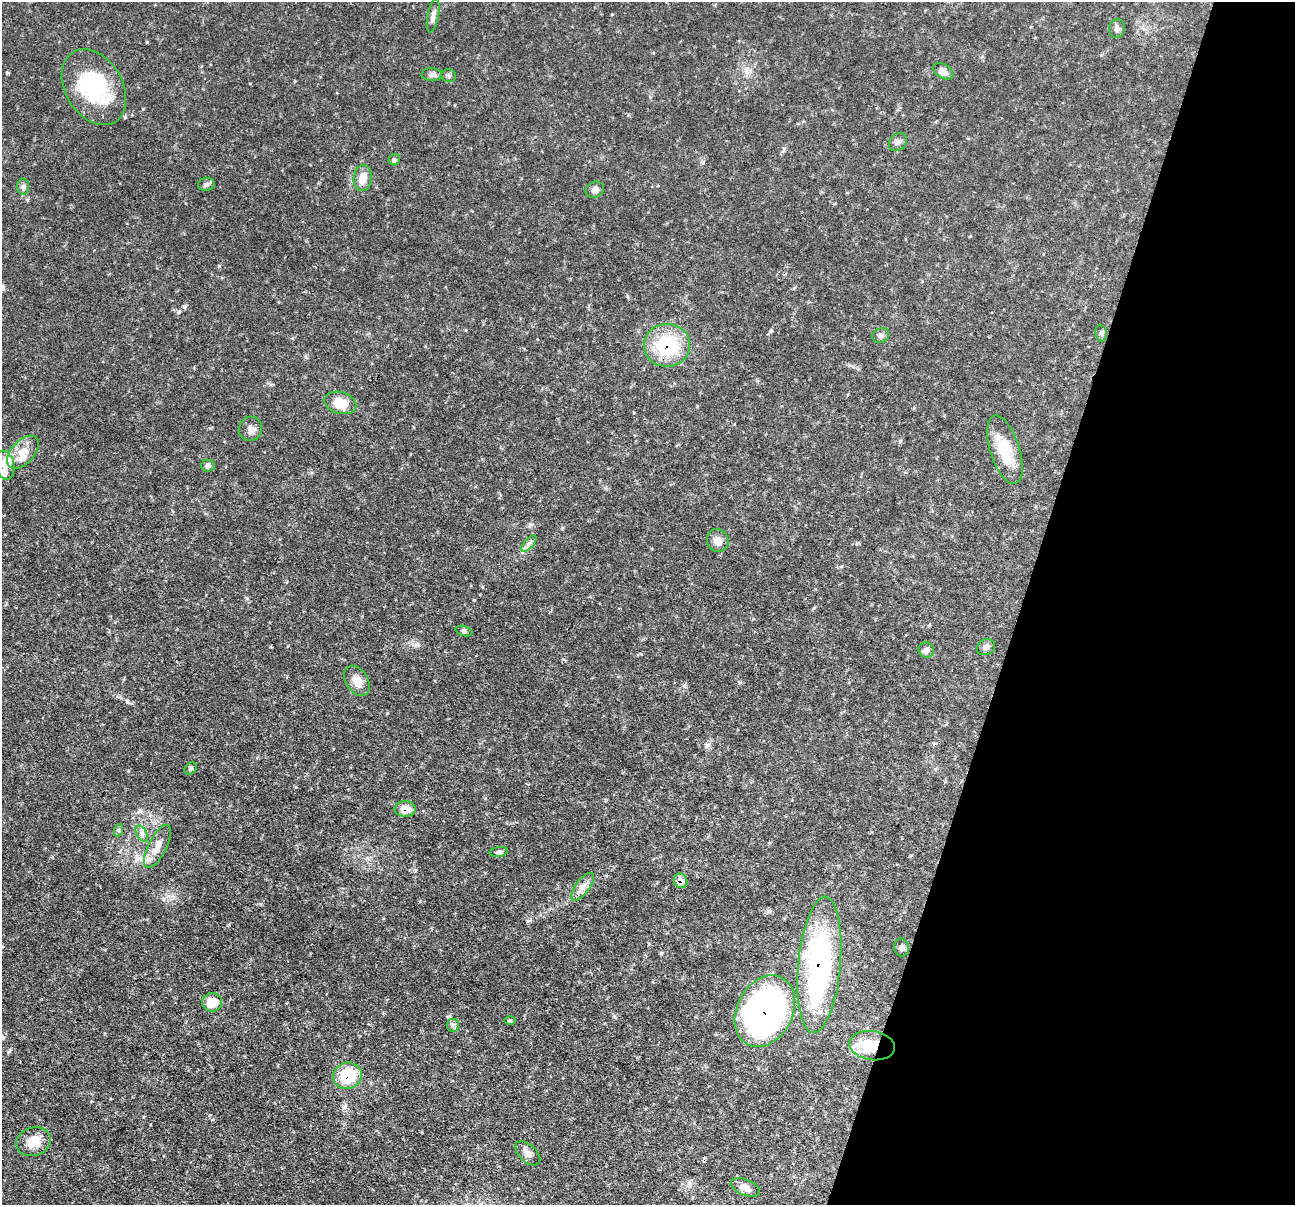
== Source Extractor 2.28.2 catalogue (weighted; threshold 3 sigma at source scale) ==
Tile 8 of 4 x 4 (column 4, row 2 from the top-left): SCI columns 3881-5173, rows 2659-3861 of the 5176 x 5193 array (HDU 1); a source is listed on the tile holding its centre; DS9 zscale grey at full resolution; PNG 1297 x 1207 px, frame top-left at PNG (2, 2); each listed source drawn as its Kron ellipse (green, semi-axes under 4 px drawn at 4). Shown black and unused: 21% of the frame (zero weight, under 3 of 4 exposures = <1% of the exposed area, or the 3 px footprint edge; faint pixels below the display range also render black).
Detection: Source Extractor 2.28.2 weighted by HDU 2 'WHT'; one run over the whole footprint, this tile lists its part. Background 0.0635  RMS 0.0044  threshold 0.0198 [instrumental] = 3 sigma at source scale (4.5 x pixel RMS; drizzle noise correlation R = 1.50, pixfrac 1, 0.05/0.05 arcsec/px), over >= 5 px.
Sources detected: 49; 1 inside a brighter object's white glare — neither listed nor drawn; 2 inside a brighter listed object's ellipse — not listed separately; the other 46 listed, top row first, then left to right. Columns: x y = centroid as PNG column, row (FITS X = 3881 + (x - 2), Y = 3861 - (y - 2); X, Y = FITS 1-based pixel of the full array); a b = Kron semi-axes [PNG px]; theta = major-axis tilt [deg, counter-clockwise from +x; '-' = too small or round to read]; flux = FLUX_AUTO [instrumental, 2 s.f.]
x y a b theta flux
433 16 17 5 78 2.2
1117 28 9 7 74 1.5
943 71 11 7 -32 2.7
432 75 10 6 -2 1.6
449 76 7 6 - 1
94 87 41 28 -59 36
898 142 10 8 46 1.7
394 160 6 5 - 1
363 178 13 9 81 5.1
206 184 8 6 5 1.2
23 187 8 6 -87 1.3
595 190 9 7 32 2.1
1101 333 8 5 -81 1.1
881 335 9 7 24 1.5
667 345 23 21 5 26
340 403 16 10 -15 8.1
250 429 12 11 - 2.6
1005 450 35 14 -72 14
23 452 20 11 48 6.6
5 465 15 9 -77 3.5
208 465 7 6 - 1.4
718 540 11 10 - 3.5
529 543 10 4 48 1.5
464 631 8 5 -15 0.94
986 647 9 8 - 1.4
926 650 8 7 - 1.7
357 681 16 11 -57 5.1
191 768 7 5 47 0.88
405 809 10 8 -1 5.2
119 830 6 4 72 0.73
142 834 9 5 -59 1.5
157 846 23 9 64 5.3
499 852 9 4 10 1
681 881 7 6 - 3.2
583 887 16 7 53 3.3
902 947 9 7 -82 1.6
819 965 68 21 85 95
212 1002 10 9 - 8.2
765 1011 37 28 63 190
510 1020 6 4 -1 0.5
453 1025 6 6 - 1.1
872 1046 23 14 -8 13
347 1076 14 13 - 17
33 1142 17 14 20 7.7
528 1153 15 8 -43 2.9
745 1187 15 8 -21 2.8
Overlapping masked pixels (flux is a lower limit): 8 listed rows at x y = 667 345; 405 809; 681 881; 819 965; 212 1002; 765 1011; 872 1046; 347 1076
Unlisted compact peaks at least as high as the median listed source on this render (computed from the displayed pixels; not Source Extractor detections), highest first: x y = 127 701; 125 117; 184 307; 449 1017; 219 266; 247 598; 661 953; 740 682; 147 42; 474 600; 387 713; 684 686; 418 644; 703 162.